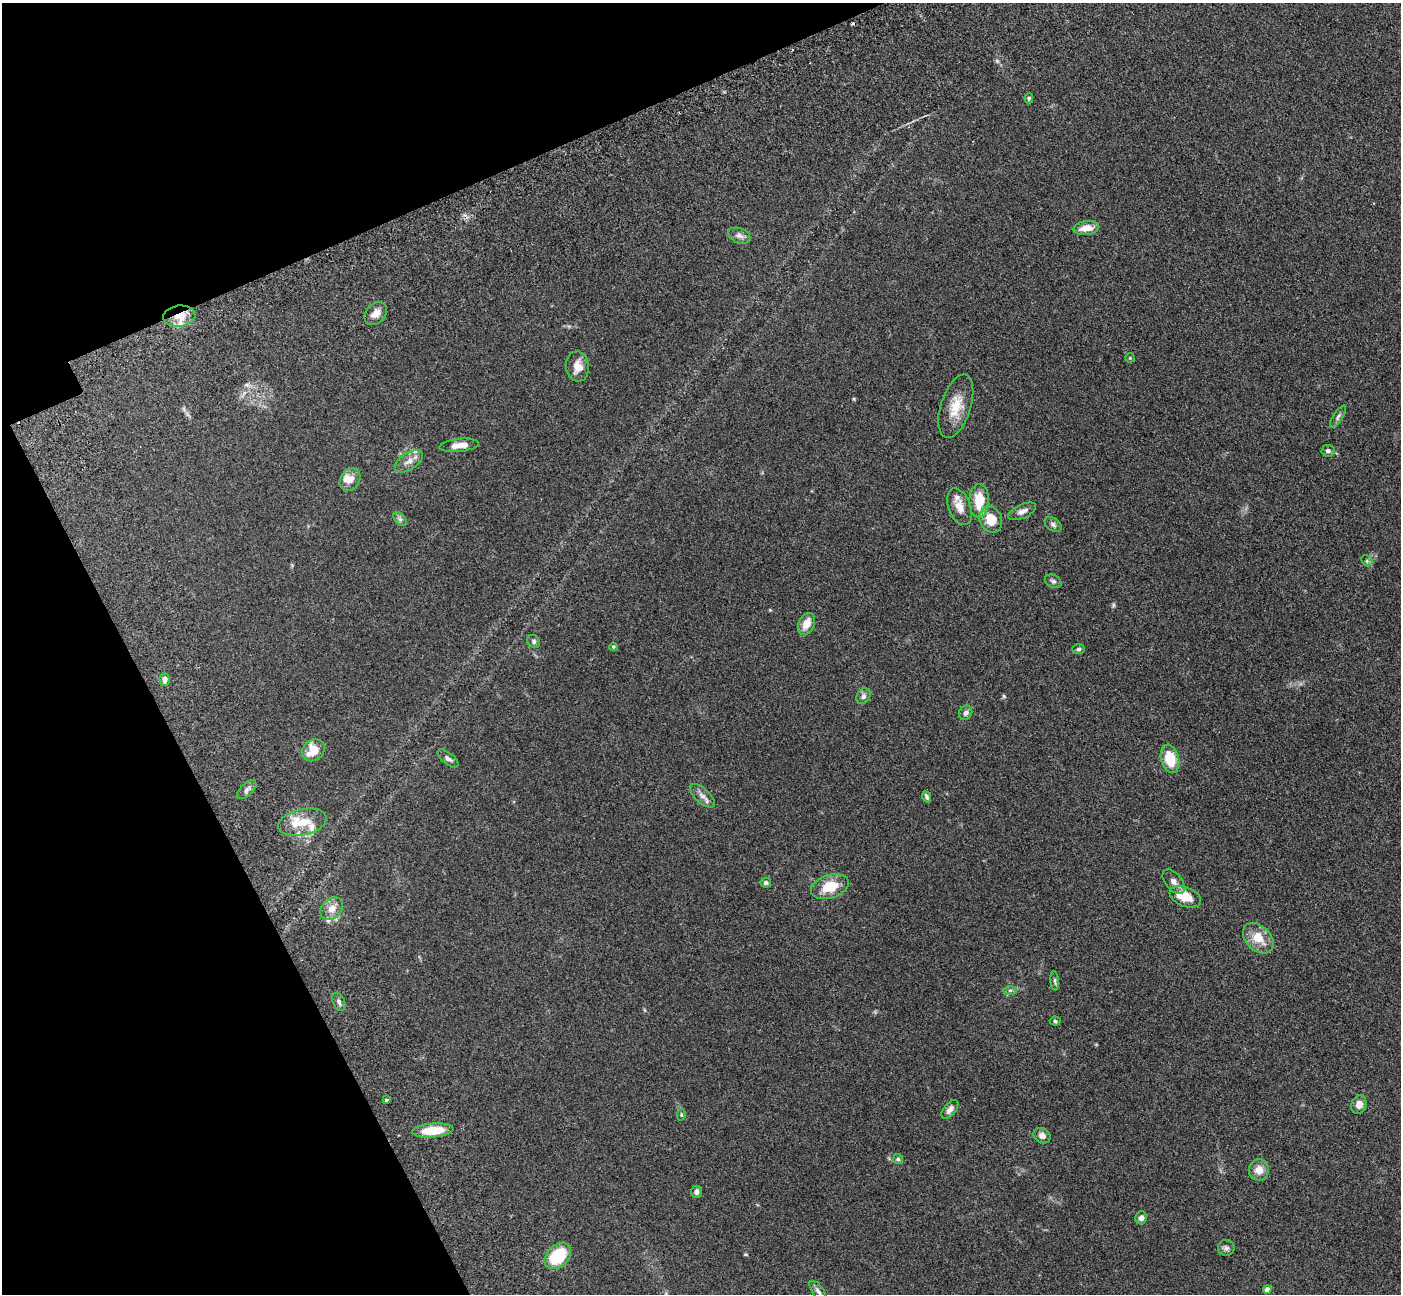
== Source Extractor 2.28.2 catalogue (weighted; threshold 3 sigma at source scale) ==
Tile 5 of 4 x 4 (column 1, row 2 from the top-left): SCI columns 157-1555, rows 3056-4347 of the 5911 x 5897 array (HDU 1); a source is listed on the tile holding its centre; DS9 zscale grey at full resolution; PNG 1403 x 1296 px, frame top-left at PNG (2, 3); each listed source drawn as its Kron ellipse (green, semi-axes under 4 px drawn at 4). Shown black and unused: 21% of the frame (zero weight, under 3 of 5 exposures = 10% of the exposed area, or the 3 px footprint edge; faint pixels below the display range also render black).
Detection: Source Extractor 2.28.2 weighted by HDU 2 'WHT'; one run over the whole footprint, this tile lists its part. Background 0.245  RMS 0.0081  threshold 0.0366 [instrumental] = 3 sigma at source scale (4.5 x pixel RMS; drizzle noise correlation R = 1.50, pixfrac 1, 0.05/0.05 arcsec/px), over >= 5 px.
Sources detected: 66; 1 too faint to see at this stretch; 1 cosmic-ray / hot-pixel residue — neither listed nor drawn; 5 inside a brighter listed object's ellipse — not listed separately; the other 59 listed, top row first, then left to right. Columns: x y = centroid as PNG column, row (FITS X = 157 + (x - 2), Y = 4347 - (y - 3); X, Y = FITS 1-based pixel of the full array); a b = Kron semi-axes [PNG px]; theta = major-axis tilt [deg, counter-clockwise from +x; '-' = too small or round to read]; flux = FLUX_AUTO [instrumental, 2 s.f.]
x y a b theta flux
1029 98 5 4 - 1
1086 228 13 7 8 9.4
739 236 11 7 -21 3.6
376 314 13 9 46 6.9
179 316 16 10 8 11
1130 358 4 4 - 0.73
577 366 15 11 -83 8.9
956 406 33 15 72 18
1338 416 12 5 57 2.4
459 445 20 6 6 7.9
1328 451 6 6 - 2.2
409 461 16 8 33 5.8
350 479 12 9 59 6.9
979 501 17 10 88 20
960 507 19 11 -69 8.5
1022 511 15 7 24 4.4
400 519 8 5 -45 2.1
991 520 13 11 -63 15
1053 524 9 6 -35 2.4
1367 561 6 4 -47 1.4
1053 581 9 6 -26 1.9
806 624 11 8 65 8.9
534 642 7 5 -49 1.8
613 647 4 3 - 0.88
1079 649 6 5 - 1.3
165 679 7 5 -87 3.2
863 696 8 6 57 2.8
966 713 7 6 - 2.8
313 750 12 10 39 16
448 759 12 5 -39 2.7
1170 759 14 9 -74 22
247 790 12 6 45 2.8
702 796 15 7 -42 4.2
926 797 6 4 -68 1.8
302 822 25 13 12 17
1174 882 14 8 -50 4.4
766 883 5 5 - 1.8
830 887 19 11 17 19
1185 897 16 9 -22 17
332 909 12 9 45 7.3
1258 938 18 12 -45 15
1055 981 10 4 -85 1.4
1010 990 6 4 0 1.4
339 1002 10 6 -68 2.3
1055 1021 5 4 - 1.2
386 1100 3 3 - 1.8
1359 1105 9 7 71 5.9
950 1109 11 6 51 3.5
681 1115 6 4 79 0.87
433 1130 21 7 5 22
1042 1136 9 7 -29 4
898 1159 5 5 - 1.2
1259 1170 10 10 - 7.8
696 1192 6 5 - 2.7
1141 1218 6 6 - 3.3
1226 1248 8 8 - 2.5
558 1256 15 10 45 34
1267 1289 4 4 - 4.5
818 1291 12 5 -54 2.5
Overlapping masked pixels (flux is a lower limit): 1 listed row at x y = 179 316